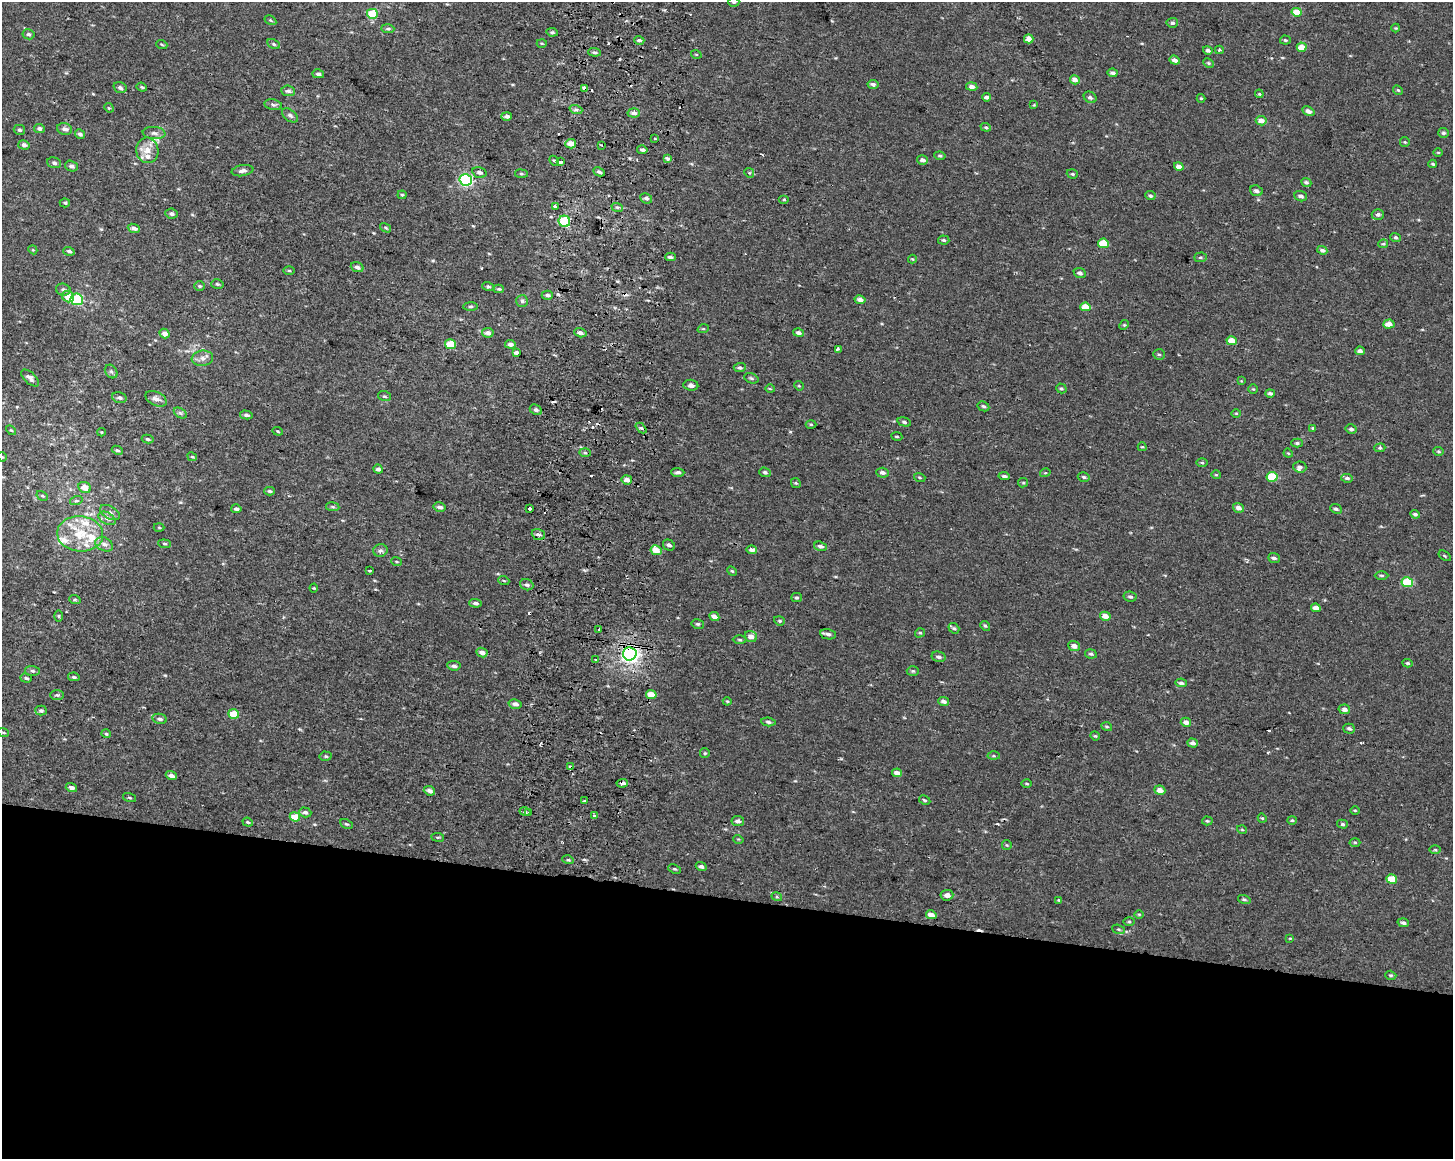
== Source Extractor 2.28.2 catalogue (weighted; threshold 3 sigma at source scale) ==
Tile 11 of 3 x 4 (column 2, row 4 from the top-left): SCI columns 1775-3225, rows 4-1160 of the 4943 x 4643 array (HDU 1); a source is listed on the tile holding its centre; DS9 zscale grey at full resolution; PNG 1455 x 1161 px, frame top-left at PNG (2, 2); each listed source drawn as its Kron ellipse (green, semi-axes under 4 px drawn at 4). Shown black and unused: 23% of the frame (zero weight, under 2 of 3 exposures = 2% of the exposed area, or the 3 px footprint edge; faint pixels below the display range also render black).
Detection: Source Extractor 2.28.2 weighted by HDU 2 'WHT'; one run over the whole footprint, this tile lists its part. Background 1.53e-04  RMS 0.0035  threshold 0.0158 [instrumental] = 3 sigma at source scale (4.5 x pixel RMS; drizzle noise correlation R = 1.50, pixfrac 1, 0.0396/0.0396 arcsec/px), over >= 5 px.
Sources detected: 341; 21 cosmic-ray / hot-pixel residue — neither listed nor drawn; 7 inside a brighter listed object's ellipse — not listed separately; the other 313 listed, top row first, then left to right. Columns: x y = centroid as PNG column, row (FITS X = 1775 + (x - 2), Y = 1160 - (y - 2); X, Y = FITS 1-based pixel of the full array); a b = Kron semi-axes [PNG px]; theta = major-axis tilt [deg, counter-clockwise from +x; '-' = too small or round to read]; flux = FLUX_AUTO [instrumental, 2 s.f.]
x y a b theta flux
734 2 5 4 - 0.55
1297 12 5 4 - 5
372 14 5 5 - 10
270 20 6 4 -32 0.43
1172 23 6 5 - 0.84
1396 28 4 4 - 0.35
388 29 6 4 -3 0.59
552 32 6 4 -9 0.63
28 34 6 5 - 0.74
1029 39 5 4 - 2.4
639 40 5 4 - 0.81
1285 40 5 4 - 0.47
542 43 5 3 - 0.34
274 44 7 4 -28 0.59
162 45 5 3 - 0.34
1302 47 5 4 - 3.5
1208 50 5 4 - 0.88
1219 50 4 3 - 1
594 52 6 4 -6 0.61
696 54 5 3 - 0.28
1175 60 5 4 - 1.4
1209 63 6 4 -27 0.51
1113 73 5 4 - 1.1
318 74 6 4 -15 0.87
1075 80 5 4 - 1.9
873 84 5 4 - 1.1
142 87 5 4 - 0.45
972 87 6 4 -12 1.6
120 88 7 5 -20 0.89
584 89 4 3 - 3.5
1398 90 5 4 - 0.47
288 91 7 5 -6 0.93
1259 94 4 3 - 0.35
987 97 4 4 - 1.3
1090 97 7 5 -28 0.86
1201 98 4 4 - 0.35
273 105 9 5 -11 0.8
1034 105 4 4 - 0.29
109 108 5 4 - 0.37
576 110 6 4 -18 0.73
1308 111 6 4 -28 1.3
634 113 6 4 -5 1.4
290 115 9 5 -37 1
507 116 5 4 - 1.2
1261 121 5 4 - 2.3
986 127 5 4 - 0.44
39 129 5 4 - 0.93
65 129 7 5 -19 1.4
19 130 6 5 - 0.63
154 133 11 6 -5 1.4
1443 133 5 5 - 0.68
80 134 5 4 - 0.89
655 139 3 2 - 0.56
1405 142 5 4 - 0.4
571 144 5 4 - 3.6
24 145 6 4 -16 1.2
601 145 2 2 - 0.27
147 150 13 11 -80 3.9
642 150 5 3 - 0.86
1438 152 5 3 - 0.34
940 156 6 4 -9 0.58
668 158 3 3 - 1.7
922 160 5 4 - 1.5
554 161 5 4 - 0.53
561 162 4 3 - 1.2
54 163 7 5 -19 0.82
1433 164 4 3 - 0.43
71 166 6 5 - 1.1
1179 167 5 4 - 1.8
242 171 11 5 10 1.3
599 172 6 4 -26 0.77
479 173 7 5 -16 1.1
749 173 5 4 - 0.44
521 174 6 3 -8 0.39
1072 174 6 4 -20 0.53
466 180 6 6 - 40
1306 182 5 4 - 0.7
1256 191 6 5 - 1
402 195 4 4 - 0.4
1150 196 5 4 - 0.71
1301 196 6 5 - 1.1
646 198 6 5 - 0.95
784 200 5 3 - 0.35
65 203 5 4 - 0.54
555 206 4 3 - 2.6
617 207 6 3 -18 0.52
171 214 6 5 - 0.87
1378 214 6 5 - 0.94
564 221 6 5 - 19
134 228 6 4 -20 1.1
386 228 6 3 -31 0.46
1396 237 5 4 - 0.59
944 240 6 4 -5 0.55
1103 243 5 4 - 7.3
1383 244 5 4 - 0.42
33 250 4 3 - 0.31
1322 250 5 4 - 0.85
69 251 6 4 -18 0.75
670 257 5 3 - 0.87
1200 257 6 4 3 0.52
912 259 4 4 - 0.34
357 267 6 5 - 1.2
289 271 5 3 - 0.41
1080 273 6 4 -23 0.95
217 284 6 4 -16 0.52
200 286 5 4 - 0.48
488 286 6 4 -17 0.61
499 289 5 4 - 0.59
63 290 7 6 - 0.97
547 295 6 4 1 0.88
68 297 6 5 - 3.9
77 299 6 5 - 27
860 300 5 4 - 1.5
522 301 6 6 - 0.71
470 307 7 3 1 0.55
1085 307 5 4 - 4
1389 324 5 4 - 2.9
1124 325 5 4 - 0.4
703 329 6 3 17 0.37
164 333 5 4 - 1.6
488 333 6 4 -10 1.6
580 333 6 4 -16 1.1
798 333 5 4 - 1.1
1232 341 5 4 - 4.2
451 344 5 5 - 9.3
510 344 5 4 - 1.3
838 349 4 3 - 1.2
1360 351 5 4 - 1.3
516 352 4 3 - 3
1159 354 6 5 - 0.54
202 358 11 7 7 1.9
740 367 6 4 2 0.84
111 371 7 5 -52 0.74
30 378 11 5 -42 1.3
751 378 7 4 -20 0.64
1241 381 4 4 - 0.27
691 385 7 5 -6 1.4
799 386 5 4 - 0.35
1061 388 5 4 - 0.54
770 389 5 3 - 0.34
1253 389 5 4 - 0.4
1270 393 4 4 - 0.79
385 396 6 5 - 0.61
119 398 7 5 -16 0.93
156 399 11 6 -27 1.6
983 406 6 4 -27 0.67
536 410 6 5 - 0.8
180 413 7 4 -33 0.58
1236 413 5 3 - 0.33
246 415 6 4 -14 0.87
904 422 7 4 -15 0.68
811 424 5 3 - 0.37
641 428 6 4 -43 0.56
1313 428 4 3 - 0.43
1351 429 5 4 - 0.85
11 430 6 3 -43 0.39
278 431 5 4 - 0.34
101 432 4 3 - 0.34
897 436 5 3 - 0.34
148 439 6 4 -14 0.63
1297 443 5 4 - 0.63
1142 447 4 4 - 0.36
1380 448 5 4 - 0.47
117 450 6 4 -26 0.59
1439 451 5 4 - 0.45
585 453 6 4 -2 0.61
1288 453 5 3 - 0.33
2 457 5 4 - 0.36
192 457 5 3 - 0.41
1202 463 5 4 - 0.44
1300 467 6 5 - 1
378 469 5 4 - 1.1
678 472 6 4 -3 0.88
765 472 6 4 -19 0.73
882 473 6 5 - 1.1
1045 473 5 3 - 0.31
1216 475 5 4 - 0.35
1004 476 6 4 -6 0.75
920 477 6 3 -20 0.41
1084 477 6 4 -16 0.54
1272 477 5 5 - 12
1347 478 6 4 -7 0.79
627 480 5 4 - 1.9
796 483 5 4 - 0.45
1023 483 5 4 - 0.4
85 487 6 5 - 3.7
270 491 5 4 - 0.66
42 496 6 4 -29 0.52
76 501 6 4 18 0.51
333 507 7 4 -8 0.55
440 507 6 4 -12 1.1
1238 508 6 4 -19 1.7
236 509 5 3 - 0.87
530 509 4 3 - 1.4
1336 509 6 4 -25 0.69
110 513 11 6 -29 1.3
1415 514 5 3 - 0.66
107 518 9 5 -30 1.2
159 527 5 3 - 0.34
80 534 23 17 -4 11
538 534 7 5 -20 0.91
104 544 9 6 -26 1.6
165 544 6 4 -6 0.5
669 545 6 5 - 0.96
821 546 6 4 -17 1.1
380 550 7 6 - 1
656 550 5 4 - 3.9
752 550 5 4 - 1.2
1445 556 7 3 -36 0.43
1274 558 6 5 - 0.92
396 561 5 3 - 0.34
369 570 3 2 - 0.42
732 571 5 4 - 0.41
1382 575 7 3 -1 0.52
504 581 5 3 - 0.34
1407 582 6 5 - 15
527 585 7 5 -21 0.87
314 588 4 4 - 0.33
1130 596 6 5 - 0.73
797 598 5 4 - 0.52
75 600 6 4 -18 0.4
475 603 6 4 -3 0.83
1316 608 5 4 - 1.9
59 616 6 4 -90 0.45
1105 616 5 4 - 2.5
714 617 5 4 - 1.7
779 621 5 4 - 0.45
698 624 6 5 - 0.58
985 626 5 4 - 0.52
954 628 6 4 -39 0.63
599 629 3 2 - 0.42
920 633 5 4 - 0.49
828 634 8 5 -11 1.2
751 636 6 5 - 2.2
740 640 7 3 -1 0.47
1074 646 6 5 - 1.8
482 652 6 4 -25 2
630 654 7 6 - 130
1091 654 6 4 -11 0.64
938 657 7 5 -13 0.97
595 659 3 3 - 1.5
1407 663 5 4 - 0.53
454 666 7 4 -6 0.95
32 671 7 5 -2 0.74
913 671 6 5 - 0.54
74 677 6 4 -11 0.6
26 678 6 3 -16 0.63
1181 683 6 4 -10 0.79
57 695 7 5 -1 0.6
651 695 5 4 - 4.2
727 701 4 4 - 0.36
943 701 5 4 - 1.2
515 704 6 4 -14 1.3
1344 709 6 4 -12 1.5
41 711 6 5 - 0.7
233 714 5 4 - 7.1
159 719 7 5 -12 0.87
768 722 7 4 -7 0.84
1186 722 5 4 - 1.5
1107 727 5 3 - 0.43
1349 729 6 5 - 0.83
3 732 5 3 - 0.37
106 734 5 4 - 0.41
1095 736 5 4 - 0.4
1193 743 5 4 - 1.2
705 753 5 4 - 0.43
326 756 6 4 -4 0.57
994 756 6 3 -1 0.43
570 767 3 3 - 2.8
897 773 5 4 - 1.8
171 775 6 4 -18 1.4
622 783 5 3 - 1.6
1027 784 5 2 - 0.37
71 788 6 4 -17 1
1160 790 5 4 - 2.3
429 791 6 4 -22 1.6
129 798 7 3 -19 0.36
925 800 6 4 -28 0.54
584 801 2 2 - 0.38
1355 810 5 3 - 0.33
305 812 6 4 -18 0.87
525 812 5 3 - 0.44
529 812 3 3 - 0.44
594 816 3 3 - 1.4
295 817 5 4 - 6.4
1262 818 5 3 - 0.37
1292 820 4 4 - 0.39
738 821 6 5 - 1.2
1207 821 5 4 - 0.48
248 822 5 4 - 0.46
346 824 7 4 -25 0.51
1342 824 5 4 - 0.6
1242 830 5 3 - 0.28
438 837 6 3 -7 0.42
738 839 5 3 - 0.31
1355 842 5 3 - 0.36
1007 845 5 4 - 0.4
1435 850 6 3 -1 0.4
568 860 6 3 -17 0.49
701 866 5 4 - 0.97
675 869 6 4 -25 0.44
1392 879 5 4 - 6
947 895 6 5 - 1.5
777 897 5 3 - 0.37
1244 899 6 4 -16 0.58
1059 900 4 3 - 0.39
1139 914 5 3 - 0.32
931 915 5 4 - 2.3
1129 922 5 3 - 0.39
1403 923 6 4 -16 0.87
1119 929 6 4 -20 0.51
1290 938 3 3 - 0.3
1391 975 6 4 -18 0.49
Overlapping masked pixels (flux is a lower limit): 5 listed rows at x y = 584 89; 630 654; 651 695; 570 767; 622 783
Isophote crosses this tile's border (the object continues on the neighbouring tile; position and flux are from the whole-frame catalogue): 2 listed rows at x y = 734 2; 2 457